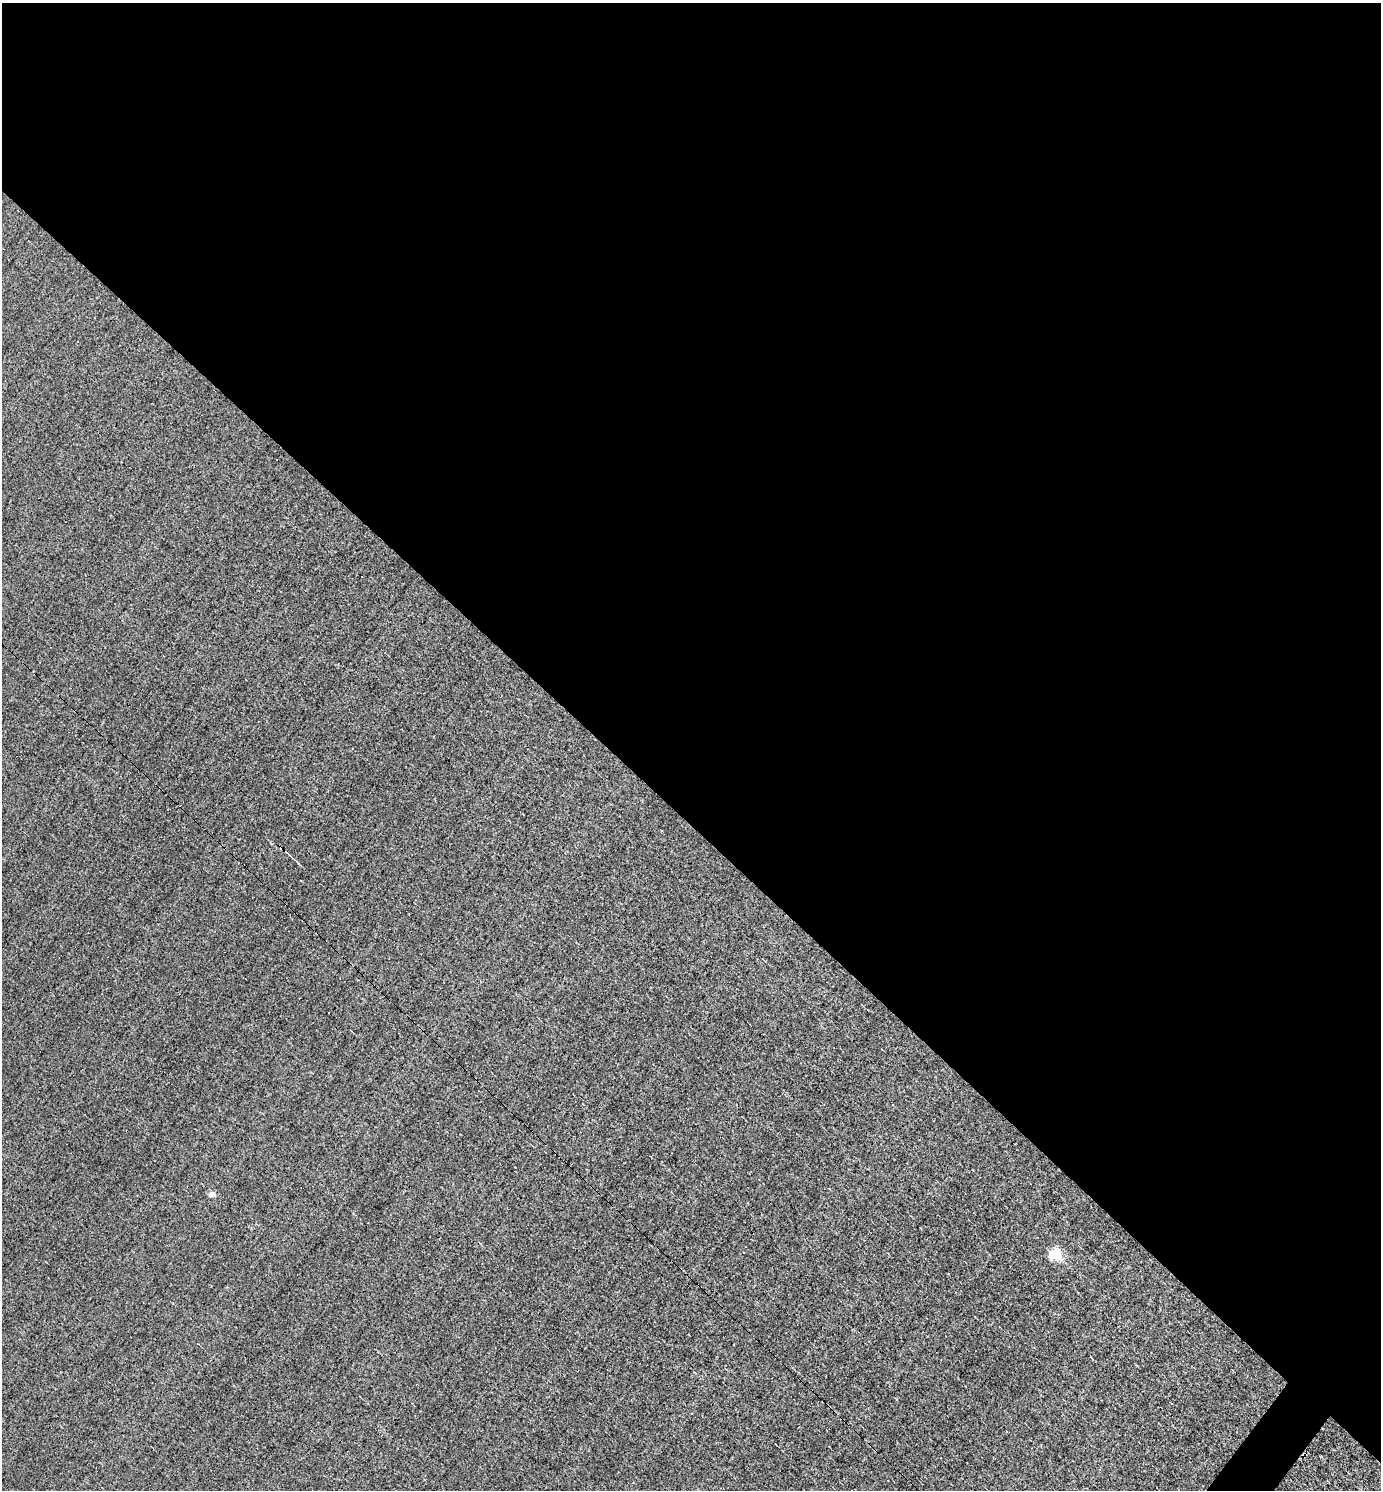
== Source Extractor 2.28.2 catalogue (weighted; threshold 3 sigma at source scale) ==
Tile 3 of 4 x 4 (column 3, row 1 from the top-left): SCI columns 2906-4284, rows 4465-5952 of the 5953 x 5952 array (HDU 1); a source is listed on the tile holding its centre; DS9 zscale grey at full resolution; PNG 1383 x 1492 px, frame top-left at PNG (2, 3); no overlay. Shown black and unused: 56% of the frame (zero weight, under 3 of 5 exposures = <1% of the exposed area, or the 3 px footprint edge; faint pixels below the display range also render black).
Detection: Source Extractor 2.28.2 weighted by HDU 2 'WHT'; one run over the whole footprint, this tile lists its part. Background -0.00175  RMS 0.045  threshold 0.202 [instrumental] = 3 sigma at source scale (4.5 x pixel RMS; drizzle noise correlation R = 1.50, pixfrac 1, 0.05/0.05 arcsec/px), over >= 5 px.
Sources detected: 6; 2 cosmic-ray / hot-pixel residue — not listed; the other 4 listed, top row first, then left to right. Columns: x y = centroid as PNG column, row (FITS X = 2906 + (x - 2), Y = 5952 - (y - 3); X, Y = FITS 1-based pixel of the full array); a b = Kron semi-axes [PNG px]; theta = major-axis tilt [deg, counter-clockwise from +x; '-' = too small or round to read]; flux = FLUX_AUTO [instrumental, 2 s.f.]
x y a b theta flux
287 852 4 2 - 3.4
212 1194 4 4 - 53
1055 1253 6 5 - 490
948 1274 2 2 - 4.1